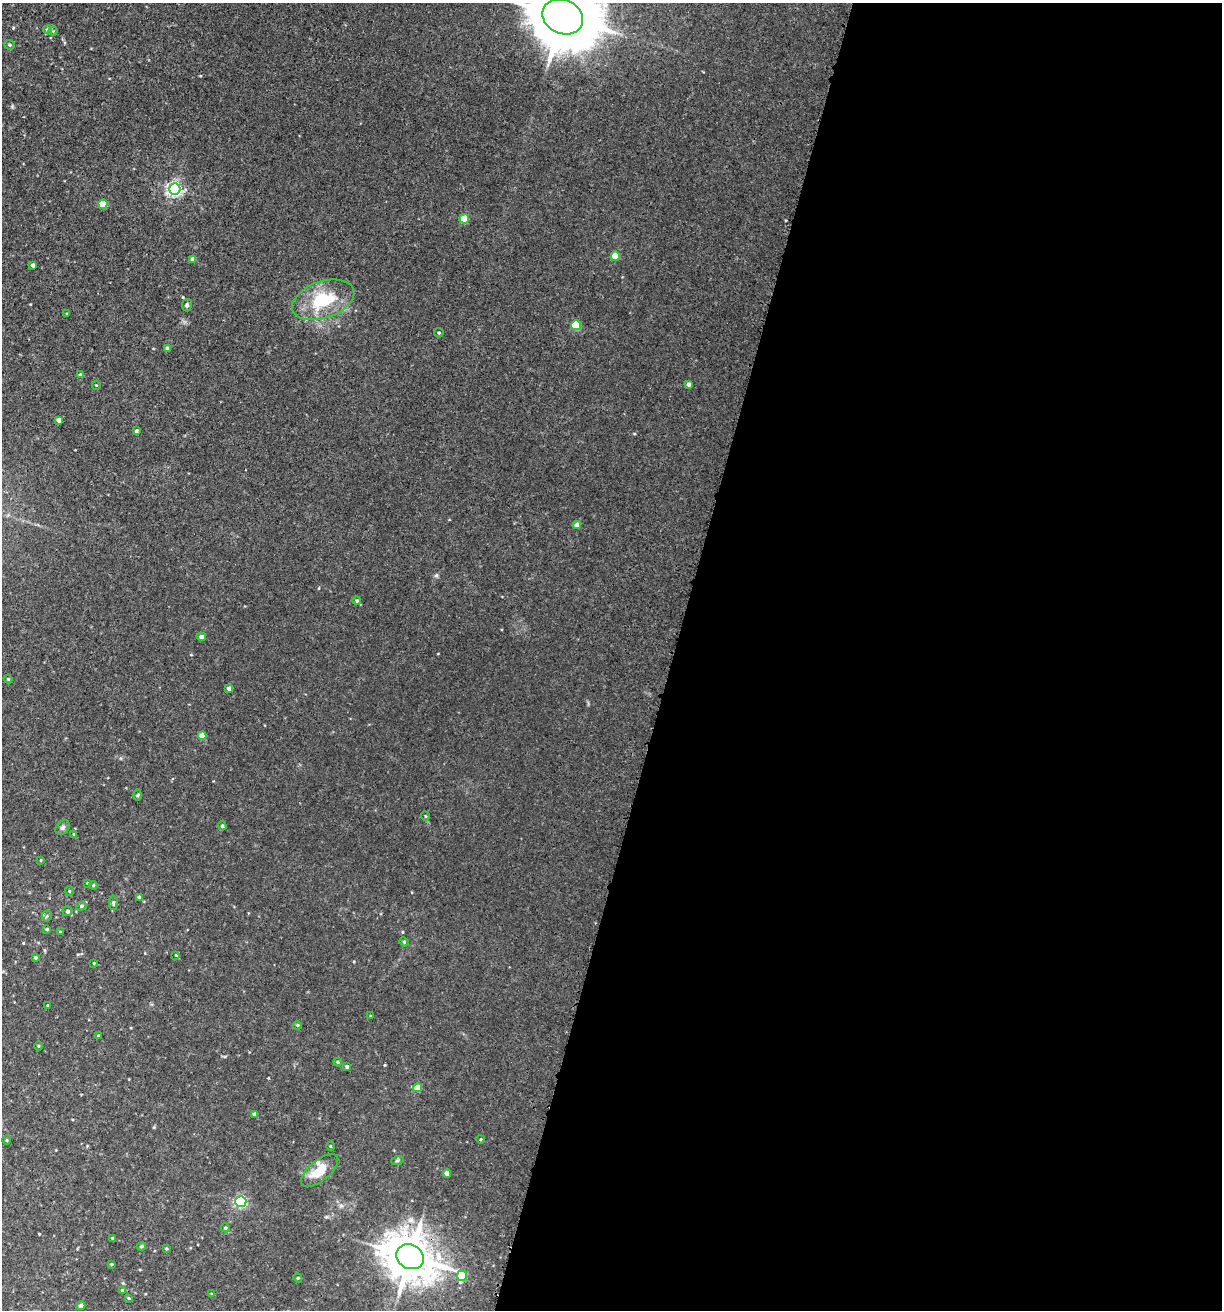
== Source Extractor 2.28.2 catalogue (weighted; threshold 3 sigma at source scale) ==
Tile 12 of 4 x 4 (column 4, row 3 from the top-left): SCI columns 4010-5229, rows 1360-2667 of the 5408 x 5343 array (HDU 1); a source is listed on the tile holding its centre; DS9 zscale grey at full resolution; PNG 1224 x 1312 px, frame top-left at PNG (2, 3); each listed source drawn as its Kron ellipse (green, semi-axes under 4 px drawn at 4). Shown black and unused: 45% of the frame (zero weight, under 3 of 5 exposures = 5% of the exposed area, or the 3 px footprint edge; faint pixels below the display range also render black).
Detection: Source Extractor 2.28.2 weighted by HDU 2 'WHT'; one run over the whole footprint, this tile lists its part. Background 0.0203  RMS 0.0034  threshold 0.0152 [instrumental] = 3 sigma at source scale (4.5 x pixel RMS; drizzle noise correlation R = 1.50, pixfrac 1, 0.05/0.05 arcsec/px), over >= 5 px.
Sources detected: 76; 1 inside a brighter listed object's ellipse — not listed separately; the other 75 listed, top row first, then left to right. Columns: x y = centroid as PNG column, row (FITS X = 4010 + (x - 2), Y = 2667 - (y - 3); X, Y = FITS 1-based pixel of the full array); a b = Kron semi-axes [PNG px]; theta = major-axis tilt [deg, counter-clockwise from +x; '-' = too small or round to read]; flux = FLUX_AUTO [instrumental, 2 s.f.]
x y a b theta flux
563 17 21 17 -25 2500
48 30 4 4 - 0.94
53 31 4 4 - 0.35
9 45 5 4 - 0.51
175 189 5 5 - 75
103 204 4 4 - 7.7
464 219 5 4 - 8.6
615 256 4 4 - 6.6
193 259 4 4 - 1.7
33 265 4 4 - 1.3
323 300 32 18 19 16
187 305 6 5 - 0.67
67 314 3 3 - 0.27
576 325 5 5 - 13
439 333 4 4 - 0.44
168 348 4 4 - 0.99
80 375 4 3 - 0.57
689 384 4 3 - 1
96 385 4 3 - 0.24
59 420 4 4 - 1.3
136 431 3 3 - 0.73
577 525 4 4 - 2.1
357 601 4 4 - 0.5
201 637 4 4 - 1.4
8 679 4 3 - 0.3
229 688 4 4 - 1.2
202 736 4 4 - 3.4
137 795 5 3 - 0.35
425 816 5 3 - 0.27
222 826 4 4 - 0.58
62 827 8 6 45 0.81
74 834 3 3 - 0.37
41 860 3 2 - 0.24
87 883 2 2 - 0.26
93 885 4 3 - 0.37
69 891 5 4 - 0.35
139 897 4 4 - 0.85
113 903 7 4 87 0.53
81 906 5 4 - 0.61
68 911 5 5 - 0.73
47 916 5 5 - 0.49
47 929 3 3 - 0.39
60 932 4 2 - 0.22
404 942 5 4 - 0.39
176 955 3 3 - 0.25
36 957 3 3 - 0.47
94 963 4 2 - 0.24
48 1005 3 2 - 0.29
370 1016 4 2 - 0.24
297 1025 4 3 - 0.3
98 1035 4 2 - 0.25
38 1046 5 3 - 0.28
338 1062 4 3 - 0.43
347 1066 3 3 - 0.59
418 1088 4 4 - 5.3
255 1114 4 3 - 1
481 1139 4 3 - 0.27
7 1140 5 3 - 0.33
330 1146 4 3 - 0.27
397 1161 6 4 19 0.42
320 1170 22 10 39 6.4
447 1173 4 4 - 1.7
241 1201 5 5 - 43
225 1228 4 4 - 0.52
112 1238 4 3 - 0.36
141 1246 5 4 - 0.44
166 1249 4 3 - 0.36
410 1257 14 12 -27 1000
112 1264 4 3 - 0.28
462 1276 5 5 - 9
298 1278 5 3 - 0.29
122 1290 4 3 - 0.34
212 1294 4 4 - 0.36
129 1298 4 3 - 0.3
81 1306 4 4 - 1.6
Overlapping masked pixels (flux is a lower limit): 1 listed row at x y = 410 1257
Isophote crosses this tile's border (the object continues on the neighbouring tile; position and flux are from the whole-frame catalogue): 1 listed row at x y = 563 17